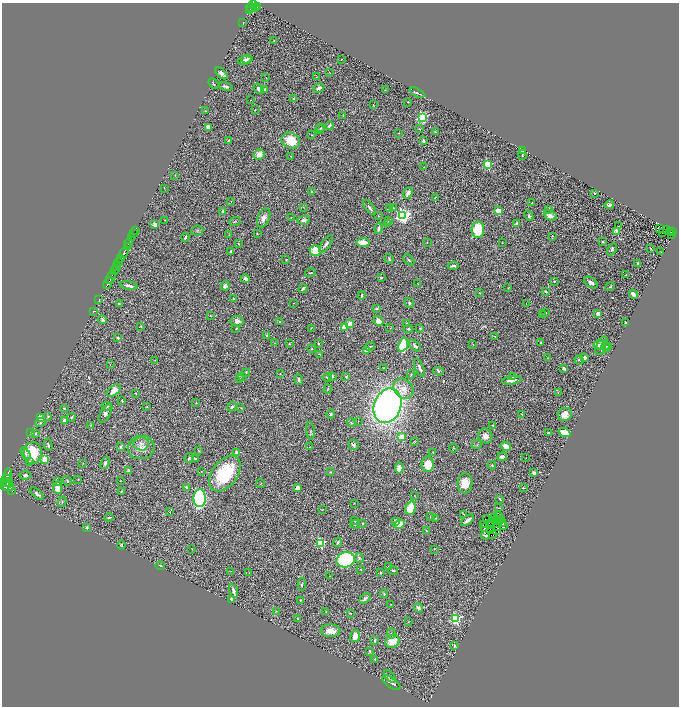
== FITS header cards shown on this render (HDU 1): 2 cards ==
NAXIS1  =                 1354
NAXIS2  =                 1408

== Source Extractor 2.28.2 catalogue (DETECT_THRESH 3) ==
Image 1354 x 1408 px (HDU 1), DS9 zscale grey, zoomed out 1/2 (1 PNG px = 2 x 2 image px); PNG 681 x 708 px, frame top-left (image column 2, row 1407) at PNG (2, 3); each listed source drawn as its Kron ellipse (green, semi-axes under 4 px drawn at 4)
Background 0.438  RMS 0.041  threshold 0.123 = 3 sigma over >= 5 px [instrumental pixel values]
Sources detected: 400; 39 cannot appear on this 1/2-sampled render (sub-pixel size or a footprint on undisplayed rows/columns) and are neither listed nor drawn; the other 361 listed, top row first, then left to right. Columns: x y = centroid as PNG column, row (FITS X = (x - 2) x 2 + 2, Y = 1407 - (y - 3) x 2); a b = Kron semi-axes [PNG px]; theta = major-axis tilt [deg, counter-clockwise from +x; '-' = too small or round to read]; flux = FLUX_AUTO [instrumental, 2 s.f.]
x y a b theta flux
254 4 3 3 - 330
257 7 4 2 - 170
251 8 5 2 - 200
255 8 2 1 - 56
249 10 4 1 - 130
243 23 3 2 - 3.3
274 41 2 1 - 2.6
247 59 6 3 15 20
341 59 2 1 - 2.4
245 60 7 3 19 23
221 73 7 4 -41 34
330 73 2 1 - 2.4
316 77 2 1 - 2.4
266 78 2 2 - 2
213 84 6 2 -55 9.6
226 86 7 3 -13 19
319 88 6 3 29 27
259 89 6 4 -51 26
264 89 3 2 - 7.4
385 90 3 2 - 3.5
417 93 8 3 -26 16
294 98 2 2 - 26
251 100 2 1 - 3.5
408 102 2 1 - 3.8
373 105 2 2 - 5.4
255 110 2 2 - 3.5
205 111 3 2 - 3.6
343 115 4 2 - 3.4
422 117 3 3 - 1100
329 126 4 2 - 14
208 127 3 3 - 41
321 128 3 2 - 4
320 129 4 3 - 9.5
420 129 3 2 - 3.3
435 132 3 2 - 8.7
398 133 3 2 - 3.8
311 135 4 2 - 4.6
229 140 4 2 - 8.4
291 141 9 7 -22 170
424 141 4 3 - 22
522 150 3 2 - 13
259 154 6 5 - 57
522 155 5 2 - 6.7
291 157 4 2 - 4.3
487 164 3 3 - 540
424 167 3 2 - 2.9
175 175 3 2 - 2.9
164 188 2 1 - 2.5
312 192 2 2 - 27
408 193 6 4 60 36
594 193 3 2 - 7.1
435 197 3 2 - 6.7
231 201 2 1 - 2.2
532 203 2 2 - 2.6
609 205 5 3 - 16
303 207 3 2 - 3.1
370 207 9 3 -53 21
390 208 2 2 - 8.3
393 208 3 2 - 5.7
549 209 4 3 - 12
223 211 2 2 - 26
498 211 2 2 - 250
550 215 7 5 -24 34
379 216 3 2 - 4.9
403 216 4 4 - 2600
529 216 5 4 - 16
291 217 2 1 - 1.7
264 218 10 6 67 46
165 220 2 1 - 4.8
304 220 6 3 9 20
388 220 3 2 - 12
235 221 6 2 20 7.3
387 223 2 1 - 1.9
155 224 2 2 - 150
516 224 3 2 - 15
618 226 2 1 - 2.5
378 228 6 3 76 17
659 228 2 1 - 3.3
478 229 8 6 82 250
667 229 3 1 - 3.9
135 230 2 1 - 49
197 231 6 5 - 12
617 231 3 3 - 36
662 232 2 1 - 2
671 232 2 1 - 9.7
673 232 2 1 - 62
257 233 2 2 - 4.3
133 234 2 1 - 75
229 235 3 2 - 4
672 235 2 1 - 12
553 236 3 2 - 3
185 237 4 3 - 17
131 238 3 1 - 190
363 242 6 4 -5 98
427 242 2 1 - 2.8
603 242 3 2 - 7.1
129 243 5 2 - 850
238 243 3 3 - 5.5
502 243 2 1 - 3.5
326 244 10 4 54 28
127 247 2 1 - 130
650 248 4 2 - 6.2
612 249 6 4 61 19
230 251 2 2 - 21
315 251 6 5 - 140
661 251 2 1 - 2.4
124 253 5 2 - 1500
121 258 4 2 - 290
389 259 5 3 - 9.7
286 260 2 2 - 3.1
409 260 6 3 -46 11
119 262 4 1 - 270
638 263 4 2 - 6.7
117 266 3 2 - 360
453 266 5 2 - 16
115 269 2 1 - 110
114 271 2 1 - 55
310 273 5 2 - 5.4
626 275 3 2 - 3
111 277 7 2 61 1200
381 278 2 2 - 11
245 279 4 3 - 20
554 281 2 2 - 5.3
591 282 8 4 -33 32
108 283 6 2 61 790
418 284 3 2 - 3.9
129 286 9 2 -10 34
225 286 4 4 - 22
610 287 5 2 - 6.4
303 288 5 2 - 19
508 288 3 3 - 4.1
546 292 4 3 - 12
480 293 3 2 - 3.8
633 294 5 3 - 43
362 295 4 2 - 11
233 299 4 2 - 6.8
99 300 3 1 - 5.2
293 303 2 2 - 4
409 303 5 4 - 11
119 304 4 3 - 5.6
526 304 2 1 - 3.1
377 308 3 2 - 15
93 311 2 1 - 2.4
545 312 2 2 - 17
542 314 2 2 - 3.6
598 314 3 3 - 48
210 315 3 2 - 3.7
102 320 5 3 - 18
237 321 6 5 - 41
280 321 2 2 - 41
378 321 5 4 - 63
625 322 3 2 - 7
407 323 4 2 - 4.4
350 324 2 2 - 170
141 326 3 3 - 5.4
345 327 3 3 - 270
311 328 3 1 - 3.2
390 328 3 2 - 3.2
420 328 2 2 - 4.2
236 329 3 1 - 4.9
408 329 4 3 - 9.5
266 335 2 2 - 12
495 336 2 2 - 2.9
118 338 2 2 - 30
274 343 3 2 - 2.3
541 343 2 2 - 6.6
289 344 3 2 - 6.5
318 344 3 2 - 5
473 344 3 2 - 3.6
403 345 7 4 68 390
599 345 5 4 - 32
415 346 7 3 -43 24
601 346 10 4 67 38
370 347 5 2 - 6.1
606 347 5 3 - 20
609 347 4 2 - 4.1
312 349 3 2 - 5.5
366 350 2 2 - 87
320 354 2 2 - 7.5
547 358 2 2 - 2.7
585 358 4 3 - 26
155 360 2 1 - 3.3
579 360 5 3 - 7.9
110 365 3 2 - 3.7
383 368 2 2 - 3.1
420 368 9 3 -67 26
564 368 3 3 - 20
438 371 5 4 - 9.4
246 373 4 2 - 7.7
280 374 2 1 - 2.4
411 374 4 3 - 9.3
242 376 4 3 - 6.6
332 376 2 2 - 28
327 377 5 3 - 11
346 377 4 3 - 8.2
513 377 3 3 - 5.8
239 378 3 2 - 4.2
299 379 5 3 - 14
512 380 10 3 8 40
403 388 11 9 -43 73
327 389 5 2 - 5.1
114 390 8 5 37 81
136 393 3 2 - 3.7
558 393 3 2 - 3.6
122 401 3 3 - 6.9
196 403 3 2 - 4.4
107 406 5 3 - 8.4
387 406 18 13 69 3500
147 407 2 2 - 5.5
232 407 5 3 - 19
64 408 2 2 - 6.4
241 408 3 3 - 4.2
105 413 10 5 58 37
331 414 4 3 - 8.5
522 414 3 3 - 6.9
565 414 7 6 - 63
40 417 3 2 - 200
48 417 4 3 - 5.5
71 417 4 2 - 7.8
64 420 4 4 - 23
358 421 2 1 - 2.3
40 423 5 3 - 8.6
351 423 4 2 - 4.5
91 425 3 3 - 4.6
493 425 4 2 - 3.7
310 431 9 2 -82 11
30 433 3 2 - 5.6
35 433 3 3 - 7.8
549 433 3 2 - 13
565 433 6 4 -22 120
485 436 7 6 - 58
402 437 3 3 - 350
414 441 3 3 - 5
141 444 7 7 - 34
48 445 6 2 -75 12
353 445 5 5 - 24
476 445 5 2 - 8.6
506 446 5 3 - 75
121 447 2 2 - 35
141 447 13 11 11 77
310 447 2 2 - 3.3
453 448 4 2 - 5
199 451 4 2 - 3.6
433 452 2 2 - 3
33 453 11 9 88 300
237 453 2 2 - 130
26 454 7 3 -63 15
502 457 5 4 - 22
189 458 5 3 - 11
526 458 2 2 - 2.6
45 459 3 3 - 280
195 459 4 3 - 10
29 462 4 3 - 12
83 463 2 1 - 2.4
105 463 6 3 66 21
428 464 8 6 89 160
492 465 4 3 - 9.6
399 468 5 4 - 64
128 471 3 3 - 17
201 471 2 2 - 2.8
330 472 2 2 - 4.6
225 473 20 12 54 470
534 473 4 3 - 16
7 475 6 3 75 1800
25 475 5 4 - 16
6 479 4 3 - 1200
78 479 2 2 - 3.2
67 481 5 2 - 7.8
120 481 2 1 - 3
8 482 5 3 - 760
57 482 2 2 - 42
3 483 2 2 - 290
5 483 2 2 - 18
465 483 10 7 86 100
261 484 4 2 - 4.3
7 486 8 5 -16 2200
186 487 2 2 - 22
58 488 6 4 -84 96
297 488 4 3 - 48
523 488 4 2 - 5.9
12 491 4 2 - 370
121 491 2 2 - 6.3
37 494 8 3 -42 23
415 495 2 2 - 2.7
200 498 9 6 89 1200
500 499 4 2 - 9
62 502 5 3 - 7.4
354 503 2 2 - 4.7
411 508 7 5 74 220
499 508 3 2 - 6.1
323 509 2 2 - 2.9
170 511 4 2 - 4.4
463 514 4 2 - 4.7
499 516 2 2 - 9.7
431 517 2 2 - 6.9
109 518 4 3 - 9.6
436 518 3 3 - 5.9
495 518 2 1 - 0.49
486 519 3 2 - 5
467 520 7 2 39 47
498 520 3 1 - 3.6
501 520 2 2 - 4.3
355 521 2 2 - 16
495 521 2 1 - 7.5
499 521 2 1 - 0.44
396 522 3 3 - 32
363 523 2 2 - 24
489 523 2 1 - 2.1
355 524 5 3 - 8.1
399 524 5 4 - 82
503 524 2 1 - 4.5
483 525 2 1 - 4.2
492 526 2 1 - 6.3
503 526 2 1 - 4.8
484 527 2 1 - 4.8
497 527 2 1 - 3.2
86 528 3 2 - 7.3
491 530 2 2 - 9.2
497 530 3 1 - 3.8
427 531 4 2 - 8.6
485 535 4 2 - 11
493 535 2 1 - 4.2
338 542 5 3 - 12
320 543 3 3 - 560
122 545 5 3 - 7
192 549 2 2 - 2.7
434 549 3 2 - 5.2
359 558 5 4 - 15
346 560 9 7 16 740
160 566 5 3 - 8.3
389 566 3 3 - 5.2
361 569 2 2 - 3.7
393 570 5 3 - 12
231 571 3 2 - 3.6
381 572 2 2 - 14
249 573 3 2 - 2.7
330 576 2 1 - 1.9
302 584 6 2 84 8.8
234 591 7 3 -72 31
384 594 4 3 - 7.2
232 599 3 3 - 18
365 599 6 3 38 19
300 600 3 2 - 4.5
391 604 2 2 - 3.8
419 608 4 3 - 19
276 611 4 2 - 4
326 612 3 3 - 4.2
351 613 3 2 - 3.3
298 618 3 3 - 10
456 618 3 3 - 1000
408 622 3 2 - 2.4
330 631 10 6 -2 86
391 634 5 3 - 14
355 636 6 5 - 70
375 640 3 2 - 13
392 641 7 6 - 120
454 646 4 3 - 12
370 651 4 2 - 12
375 659 2 2 - 10
390 676 7 3 -50 13
392 683 10 5 -35 35
At the frame edge (FLAGS 8, measured only in part): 1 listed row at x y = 254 4
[39 sub-pixel or undisplayed-footprint detections neither listed nor drawn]